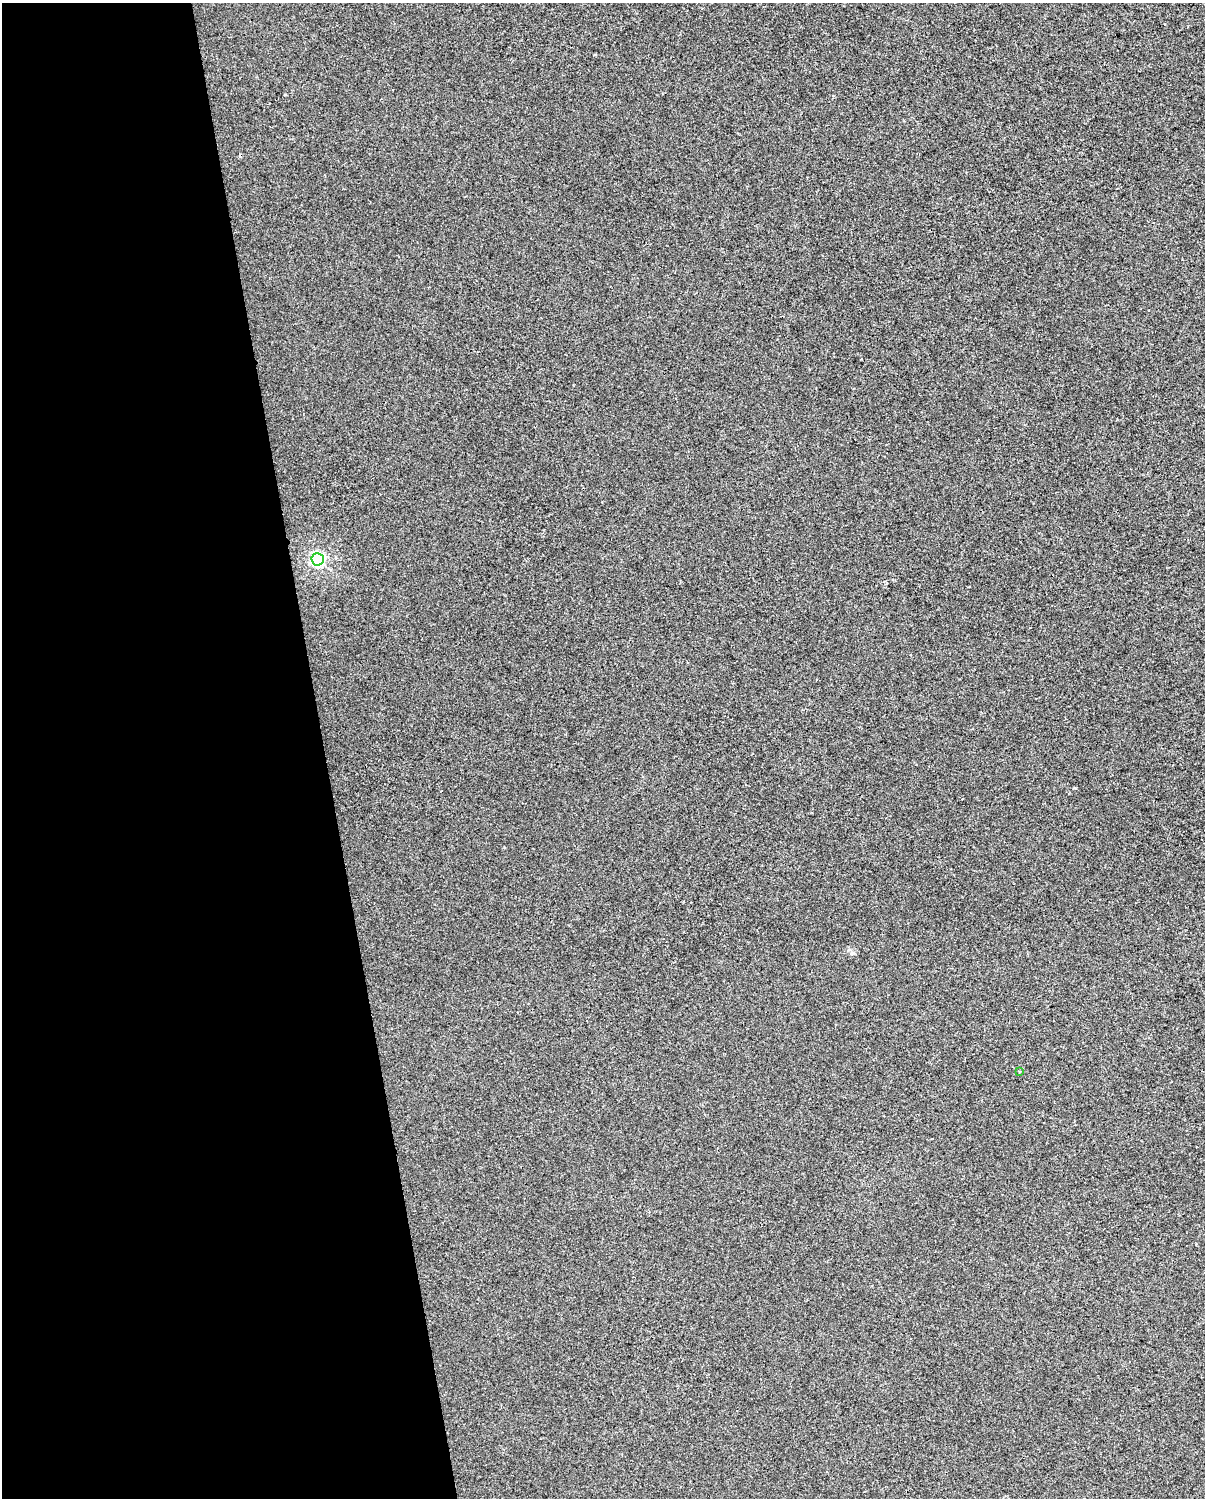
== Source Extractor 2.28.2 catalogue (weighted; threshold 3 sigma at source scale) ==
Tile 5 of 4 x 3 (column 1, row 2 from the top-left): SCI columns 1-1203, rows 1565-3060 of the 4811 x 4580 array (HDU 1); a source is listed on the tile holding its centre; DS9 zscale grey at full resolution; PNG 1207 x 1500 px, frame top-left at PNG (2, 3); each listed source drawn as its Kron ellipse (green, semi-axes under 4 px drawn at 4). Shown black and unused: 27% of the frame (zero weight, under 2 of 3 exposures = <1% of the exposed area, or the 3 px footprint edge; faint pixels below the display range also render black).
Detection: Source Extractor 2.28.2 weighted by HDU 2 'WHT'; one run over the whole footprint, this tile lists its part. Background -4.88e-06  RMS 0.0056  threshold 0.0252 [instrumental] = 3 sigma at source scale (4.5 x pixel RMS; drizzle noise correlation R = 1.50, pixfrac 1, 0.0396/0.0396 arcsec/px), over >= 5 px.
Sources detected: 3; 1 cosmic-ray / hot-pixel residue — neither listed nor drawn; the other 2 listed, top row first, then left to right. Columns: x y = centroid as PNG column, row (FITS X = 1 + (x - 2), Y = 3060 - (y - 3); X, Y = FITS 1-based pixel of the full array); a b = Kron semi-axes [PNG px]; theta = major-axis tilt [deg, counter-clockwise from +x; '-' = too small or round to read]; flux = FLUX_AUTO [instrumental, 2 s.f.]
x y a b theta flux
318 559 6 6 - 110
1019 1072 4 3 - 0.68